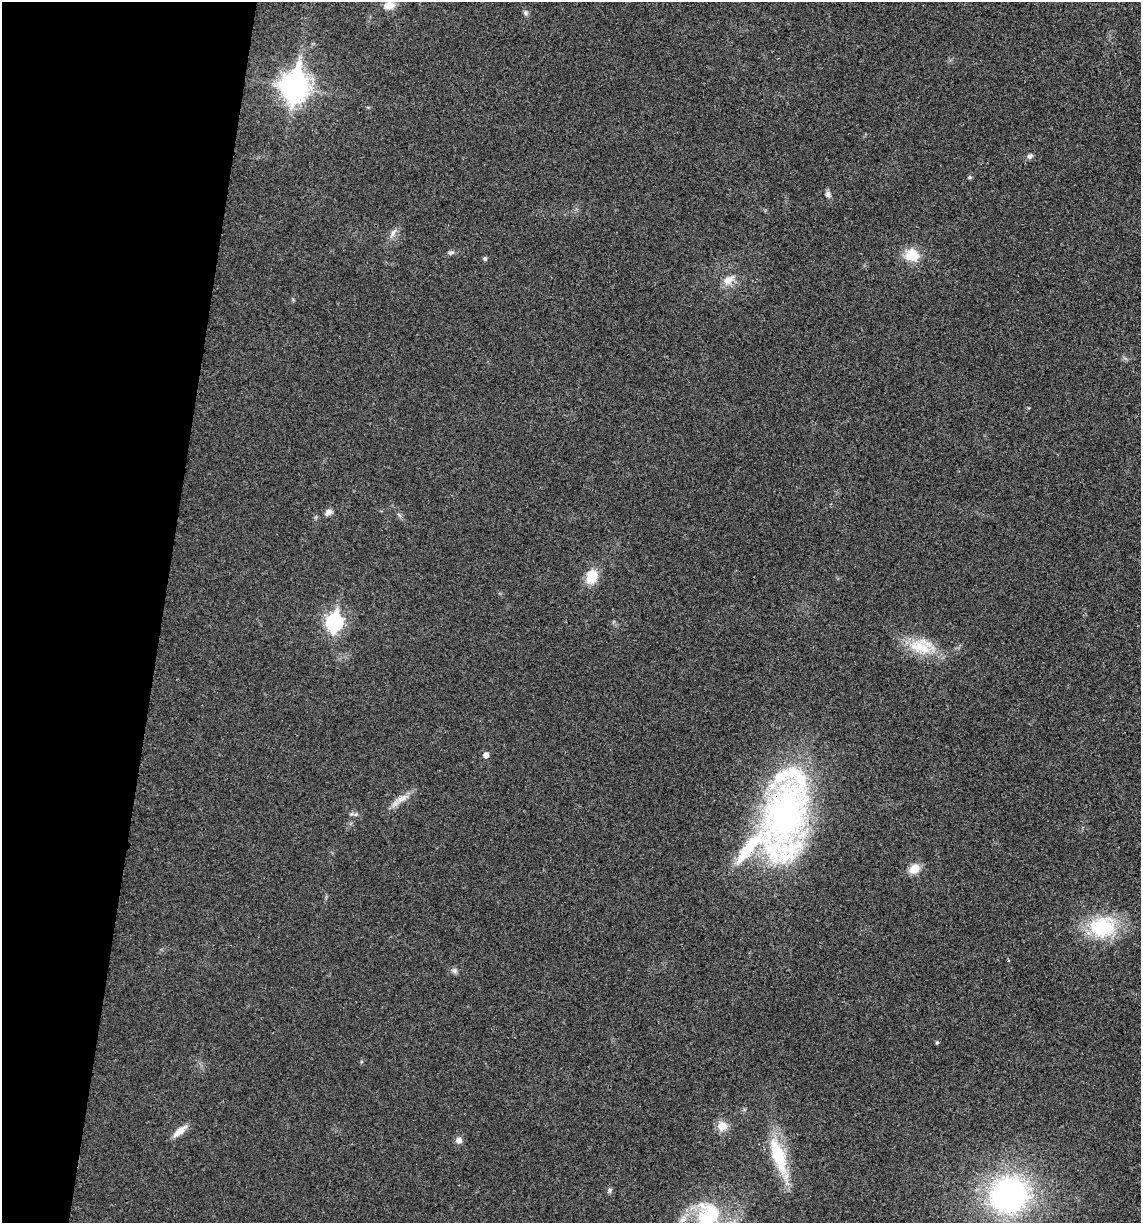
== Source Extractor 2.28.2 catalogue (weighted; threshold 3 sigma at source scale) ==
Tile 9 of 4 x 4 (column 1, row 3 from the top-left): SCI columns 120-1258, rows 1229-2449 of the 4914 x 4897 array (HDU 1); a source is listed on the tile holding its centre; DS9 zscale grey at full resolution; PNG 1143 x 1225 px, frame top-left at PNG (2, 2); no overlay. Shown black and unused: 14% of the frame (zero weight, under 3 of 4 exposures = <1% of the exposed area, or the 3 px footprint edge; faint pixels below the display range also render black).
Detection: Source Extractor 2.28.2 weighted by HDU 2 'WHT'; one run over the whole footprint, this tile lists its part. Background 0.0202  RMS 0.0059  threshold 0.0265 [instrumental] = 3 sigma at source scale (4.5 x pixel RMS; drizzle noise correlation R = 1.50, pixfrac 1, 0.05/0.05 arcsec/px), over >= 5 px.
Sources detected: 31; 2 inside a brighter listed object's ellipse — not listed separately; the other 29 listed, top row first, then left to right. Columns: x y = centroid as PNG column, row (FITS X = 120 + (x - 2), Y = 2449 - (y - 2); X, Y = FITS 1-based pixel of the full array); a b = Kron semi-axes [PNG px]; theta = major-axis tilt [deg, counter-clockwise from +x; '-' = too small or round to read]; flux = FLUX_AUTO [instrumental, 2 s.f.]
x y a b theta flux
389 5 13 9 13 6.1
526 13 6 5 - 1.2
294 87 12 9 82 600
1030 156 7 6 - 1.6
970 177 6 4 71 0.7
828 194 8 7 - 1.8
393 232 13 5 56 2.6
451 253 10 5 10 1.4
912 255 12 10 0 16
485 259 5 5 - 1.1
728 280 16 10 35 5.8
328 512 9 7 34 2.6
592 576 17 13 73 11
334 622 8 7 - 150
921 646 32 20 -8 19
486 755 5 5 - 3
400 799 12 8 31 4.1
785 815 107 43 80 220
914 869 11 9 42 7.5
1102 927 37 28 4 35
454 970 8 7 - 1.7
937 1042 5 3 - 0.59
722 1126 12 12 - 6.2
180 1131 19 7 39 5.8
459 1140 8 7 - 2.7
778 1155 47 15 -71 30
609 1190 7 4 -90 1.1
1009 1195 32 30 33 150
708 1217 45 31 -89 43
Overlapping masked pixels (flux is a lower limit): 1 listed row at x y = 785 815
Isophote crosses this tile's border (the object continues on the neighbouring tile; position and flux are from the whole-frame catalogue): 2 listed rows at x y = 1009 1195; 708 1217